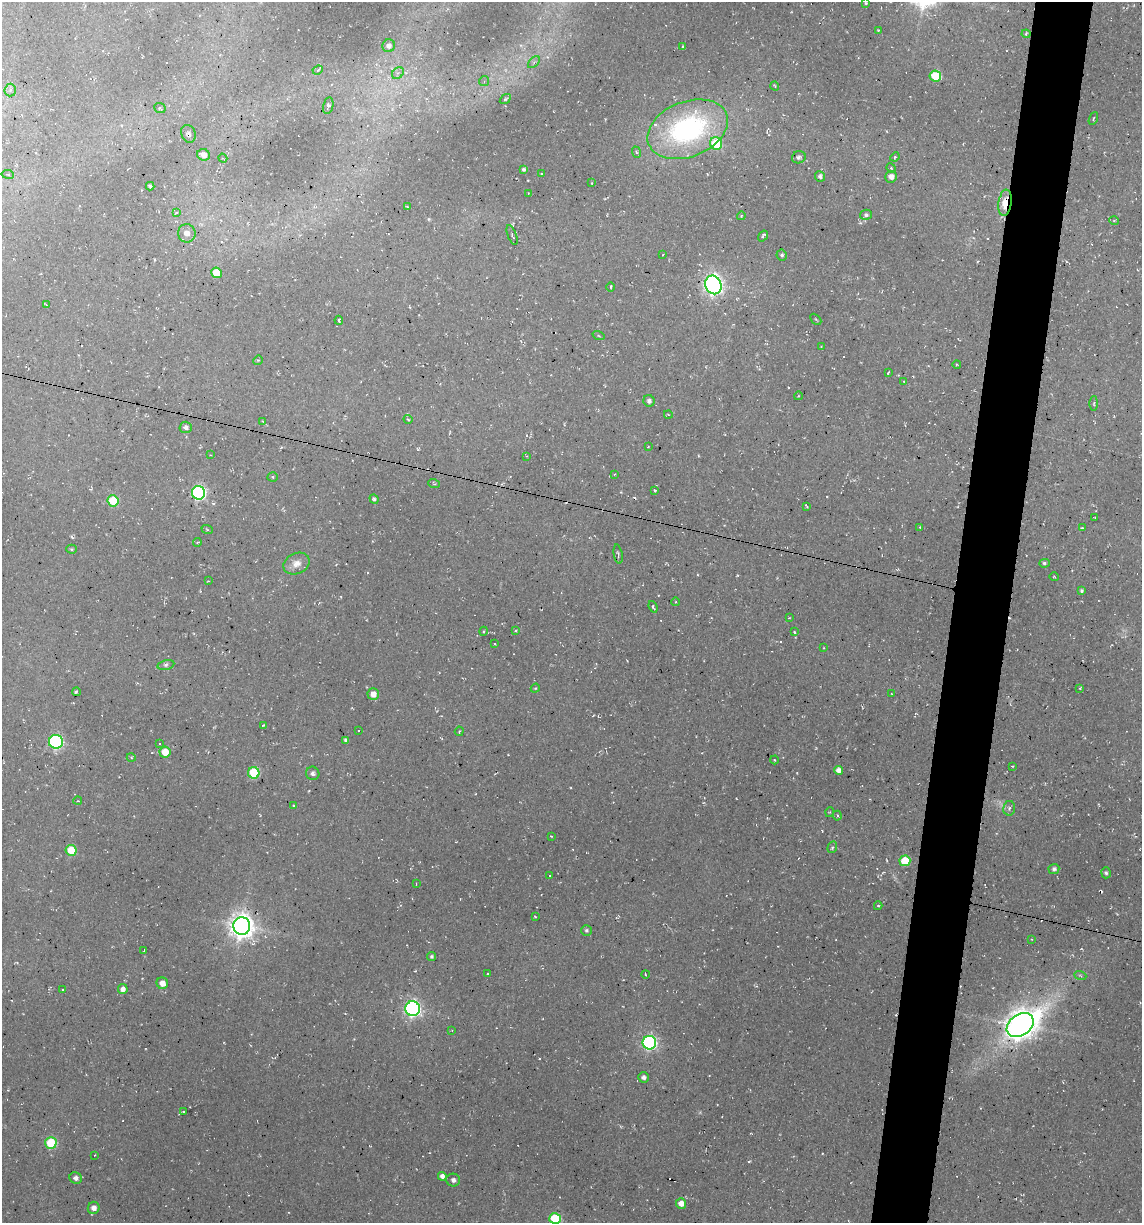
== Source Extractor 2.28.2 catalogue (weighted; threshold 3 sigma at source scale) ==
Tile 10 of 4 x 4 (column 2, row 3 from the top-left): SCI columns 1372-2511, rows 1222-2442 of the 4904 x 4884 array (HDU 1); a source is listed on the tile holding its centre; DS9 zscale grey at full resolution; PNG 1144 x 1225 px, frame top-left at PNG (2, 2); each listed source drawn as its Kron ellipse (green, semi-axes under 4 px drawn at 4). Shown black and unused: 5% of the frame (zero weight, under 2 of 3 exposures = <1% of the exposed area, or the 3 px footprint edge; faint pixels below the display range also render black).
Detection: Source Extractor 2.28.2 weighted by HDU 2 'WHT'; one run over the whole footprint, this tile lists its part. Background 0.136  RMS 0.014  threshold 0.0627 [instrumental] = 3 sigma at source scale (4.5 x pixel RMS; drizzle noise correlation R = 1.50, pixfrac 1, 0.05/0.05 arcsec/px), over >= 5 px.
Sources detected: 176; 1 too faint to see at this stretch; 22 cosmic-ray / hot-pixel residue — neither listed nor drawn; the other 153 listed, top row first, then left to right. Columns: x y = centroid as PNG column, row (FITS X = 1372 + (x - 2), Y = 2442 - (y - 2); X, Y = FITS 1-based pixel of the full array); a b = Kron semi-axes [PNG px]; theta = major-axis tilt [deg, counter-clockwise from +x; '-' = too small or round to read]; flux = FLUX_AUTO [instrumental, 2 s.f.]
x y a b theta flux
866 3 3 2 - 1.4
878 30 4 3 - 1.1
1026 34 4 4 - 2
389 46 6 6 - 7
682 47 4 2 - 1.7
534 62 7 4 45 2.8
318 70 5 4 - 2.1
398 73 6 5 - 3.9
935 76 6 5 - 67
484 81 5 5 - 2
775 86 5 3 - 1.4
10 90 6 5 - 3.4
505 99 6 4 35 2.1
328 106 8 5 78 3.1
160 108 6 4 -24 2.2
1093 118 7 2 69 1.3
688 129 42 27 21 280
188 134 9 7 -67 5
716 143 6 6 - 71
636 152 6 3 -70 1.7
204 155 6 5 - 11
799 157 7 6 - 3.9
895 157 5 4 - 1.9
223 158 5 4 - 1.7
891 168 5 4 - 2.2
524 169 4 4 - 2.8
8 174 6 3 -9 1.4
541 174 4 2 - 0.96
820 176 5 5 - 4.4
891 177 6 6 - 9.3
592 183 4 2 - 0.9
150 186 4 3 - 2.5
528 194 3 2 - 0.91
1005 203 13 6 82 32
407 207 4 3 - 1.4
176 213 4 2 - 1.3
866 215 6 5 - 3.4
741 216 4 3 - 1.1
1114 221 5 3 - 1.3
187 233 9 8 - 7.9
512 235 10 4 -69 3.2
763 236 6 3 56 2.7
663 254 3 2 - 0.94
782 255 5 5 - 2.5
216 273 5 5 - 35
713 285 9 8 - 700
611 287 4 3 - 1.6
46 305 4 3 - 1.6
816 319 6 2 -45 1.3
339 320 4 3 - 2.4
599 336 6 3 -19 2.1
821 347 3 3 - 1.3
258 360 5 4 - 1.6
957 365 4 3 - 1.2
888 372 4 2 - 1.4
904 381 3 3 - 1.3
798 396 4 3 - 1
649 401 6 5 - 4.5
1094 403 7 4 89 2.1
668 414 4 3 - 1.1
408 420 4 3 - 1.5
262 421 3 2 - 1
186 427 6 5 - 5.5
648 447 4 2 - 0.86
210 455 4 3 - 1.1
527 456 3 3 - 0.97
615 474 2 2 - 1.2
273 477 5 4 - 1.8
434 484 6 3 -19 1.5
655 490 3 2 - 2.1
198 493 7 6 - 310
374 499 5 4 - 2.7
113 501 5 5 - 53
806 506 4 2 - 1.3
1094 517 3 2 - 0.88
920 527 3 3 - 1.2
1082 528 4 2 - 1.4
207 529 6 3 -21 1.7
197 542 4 3 - 1.7
71 549 5 4 - 1.8
618 554 10 4 -80 2.4
1044 563 5 4 - 2.4
296 564 13 10 23 14
1054 577 4 3 - 1.1
208 581 4 3 - 1.1
1082 591 4 3 - 2.3
676 602 4 3 - 1.3
653 607 6 3 -69 2.1
789 618 3 2 - 0.84
484 631 4 3 - 1.4
516 631 4 3 - 1.6
794 632 4 3 - 1.5
494 643 3 2 - 1.8
824 648 3 2 - 0.95
166 665 8 5 11 3.2
535 688 5 4 - 1.4
1080 688 3 2 - 1.1
76 692 4 2 - 1.6
373 694 6 5 - 13
892 694 3 2 - 0.78
263 725 3 3 - 1.3
358 731 3 2 - 1.6
459 731 5 3 - 1.4
346 740 4 3 - 2.9
56 742 7 7 - 250
160 743 3 3 - 4.2
165 752 5 5 - 24
131 757 4 3 - 1.2
774 760 4 3 - 1.3
1012 766 3 2 - 1.4
839 770 4 4 - 8.3
254 773 6 5 - 79
313 773 7 6 - 4.9
78 801 4 3 - 1.1
294 806 4 3 - 1.7
1009 808 7 6 - 3.5
830 812 5 3 - 1.2
837 816 5 4 - 2.3
551 836 3 3 - 1.3
832 847 6 4 69 2.4
71 850 5 5 - 43
905 861 5 5 - 46
1054 869 5 5 - 3.6
1106 873 5 5 - 2.9
550 876 3 2 - 1.2
416 884 2 2 - 1.1
878 906 4 4 - 2.6
535 917 3 2 - 1.5
242 926 9 8 - 1500
586 930 5 5 - 3
1032 939 2 2 - 1.1
144 950 3 2 - 0.84
432 957 4 4 - 2.2
487 974 4 2 - 1.1
645 974 4 2 - 1.2
1080 975 6 3 -20 1.9
162 983 6 5 - 12
123 989 5 5 - 8
62 990 2 2 - 1.3
413 1009 7 7 - 410
1020 1025 15 10 34 1800
452 1030 3 3 - 0.98
649 1043 7 7 - 310
643 1077 5 5 - 5.3
184 1112 3 2 - 1.6
51 1143 6 5 - 84
95 1155 2 2 - 0.76
442 1176 4 4 - 6.2
76 1178 6 5 - 5.2
453 1180 7 6 - 5.2
681 1203 5 5 - 12
94 1208 6 6 - 8
555 1218 6 5 - 76
Overlapping masked pixels (flux is a lower limit): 3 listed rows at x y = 188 134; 1005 203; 1020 1025
Isophote crosses this tile's border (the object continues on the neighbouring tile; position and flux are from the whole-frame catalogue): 1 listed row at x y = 555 1218
Unlisted compact peaks at least as high as the median listed source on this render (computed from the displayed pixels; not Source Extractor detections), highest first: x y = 749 1161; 72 537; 429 219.